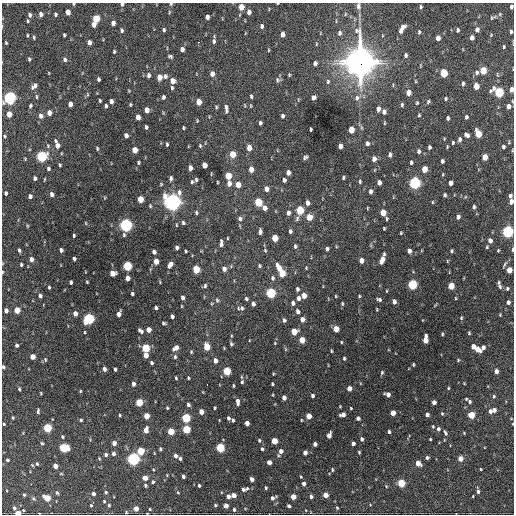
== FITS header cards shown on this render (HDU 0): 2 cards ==
NAXIS1  =                  512 / Axis length
NAXIS2  =                  512 / Axis length

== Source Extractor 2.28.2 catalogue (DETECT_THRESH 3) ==
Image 512 x 512 px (HDU 0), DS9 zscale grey, 1 PNG px = 1 image px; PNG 516 x 516 px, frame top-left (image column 1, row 512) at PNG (2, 3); no overlay
Background 1090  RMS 35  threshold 104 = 3 sigma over >= 5 px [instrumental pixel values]
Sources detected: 454; all 454 listed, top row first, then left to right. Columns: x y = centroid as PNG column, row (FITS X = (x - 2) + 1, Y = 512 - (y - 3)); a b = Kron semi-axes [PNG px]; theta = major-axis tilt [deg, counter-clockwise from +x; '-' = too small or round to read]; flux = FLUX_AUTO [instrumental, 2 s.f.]
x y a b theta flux
73 4 3 3 - 2.6e+03
122 4 3 3 - 4.8e+03
171 4 4 3 - 3.4e+03
358 6 9 5 -83 6.6e+03
511 6 4 3 - 5.6e+03
241 7 5 4 - 3.3e+04
420 7 5 3 - 3.3e+03
68 12 5 4 - 1.7e+04
169 12 5 3 - 2.2e+03
249 12 5 4 - 1.1e+04
41 14 5 4 - 8.6e+03
55 14 4 3 - 3.7e+03
345 14 5 3 - 2.0e+03
500 14 5 5 - 3.0e+03
30 15 5 4 - 6.8e+03
207 17 4 4 - 9.8e+03
491 18 6 5 - 3.0e+03
96 19 5 4 - 6.1e+04
28 21 4 3 - 2.6e+03
113 23 5 4 - 1.1e+04
93 24 5 4 - 1.4e+04
262 26 5 4 - 5.6e+03
402 27 6 5 - 1.3e+04
122 30 5 4 - 4.3e+03
164 30 4 3 - 3.5e+03
458 30 4 3 - 4.4e+03
477 30 5 4 - 1.1e+04
400 31 4 4 - 8.7e+03
419 32 5 4 - 3.1e+03
511 32 4 3 - 3.6e+03
339 33 6 5 - 5.6e+03
282 34 5 4 - 1.4e+04
27 35 4 2 - 2.2e+03
64 35 4 3 - 3.6e+03
491 35 4 3 - 1.8e+03
34 37 4 3 - 2.8e+03
438 38 5 4 - 1.4e+04
472 38 5 4 - 1.1e+04
214 41 6 4 -88 4.8e+03
89 42 5 4 - 1.2e+04
199 42 3 2 - 3.0e+03
6 43 4 3 - 2.5e+03
316 44 5 3 - 1.8e+03
504 47 4 3 - 2.6e+03
182 49 5 4 - 9.3e+03
269 50 4 3 - 1.8e+03
114 52 4 3 - 2.9e+03
406 55 5 4 - 4.3e+03
170 56 4 3 - 3.9e+03
29 59 4 3 - 3.2e+03
65 59 5 4 - 5.3e+03
360 62 13 11 87 3.0e+06
315 63 5 4 - 8.9e+03
483 70 5 4 - 5.0e+04
477 72 6 5 - 6.0e+03
49 73 4 3 - 1.2e+03
444 73 6 4 -88 6.6e+04
212 74 5 4 - 1.3e+04
148 75 6 4 -85 6.7e+03
289 75 3 3 - 2.5e+03
165 76 6 5 - 5.9e+03
159 77 5 4 - 2.2e+04
98 79 4 3 - 4.4e+03
277 80 7 5 -81 5.2e+03
172 81 5 4 - 2.0e+04
328 81 6 5 - 4.2e+03
415 81 5 3 - 1.9e+03
463 84 5 3 - 4.3e+03
34 86 7 5 47 9.2e+03
476 86 5 4 - 2.9e+04
172 88 4 3 - 3.1e+03
511 89 5 3 - 1.2e+04
499 92 6 5 - 1.8e+05
408 93 5 4 - 2.0e+04
87 94 5 3 - 2.1e+03
251 96 4 3 - 3.3e+03
36 97 7 3 -90 3.0e+03
163 97 5 4 - 5.2e+03
314 97 5 4 - 6.9e+03
9 98 6 5 - 5.2e+05
357 98 9 7 57 9.9e+03
445 99 4 4 - 2.7e+03
100 101 3 3 - 2.7e+03
111 101 4 4 - 8.8e+03
199 102 5 4 - 2.4e+04
428 102 4 4 - 3.3e+03
417 103 3 2 - 2.4e+03
70 104 5 4 - 1.3e+04
130 104 4 3 - 2.4e+03
402 105 5 3 - 3.3e+03
30 106 5 4 - 3.2e+03
106 106 4 3 - 4.1e+03
508 106 5 4 - 1.1e+04
216 107 5 4 - 2.9e+03
226 109 10 4 -85 8.0e+03
378 109 5 4 - 9.5e+03
147 110 5 4 - 1.9e+04
384 112 5 4 - 8.7e+03
49 113 5 4 - 1.7e+04
9 114 5 4 - 2.3e+04
419 115 4 3 - 2.5e+03
41 116 6 5 - 1.1e+04
282 116 4 3 - 6.6e+03
138 117 5 4 - 1.8e+04
466 117 4 3 - 4.0e+03
448 118 4 3 - 4.2e+03
197 121 4 3 - 2.1e+03
260 123 4 3 - 4.5e+03
384 123 5 3 - 2.1e+03
146 127 4 3 - 4.2e+03
183 128 4 2 - 2.3e+03
310 129 4 3 - 2.9e+03
351 130 5 4 - 3.3e+04
478 134 6 4 -78 5.7e+04
126 135 5 4 - 1.0e+04
467 135 6 4 -37 6.9e+03
5 136 4 4 - 2.5e+03
460 139 6 5 - 6.0e+03
509 142 5 3 - 2.0e+03
367 143 6 4 -87 6.2e+03
453 143 3 3 - 2.6e+03
167 144 4 3 - 3.2e+03
57 145 10 5 -71 1.7e+04
48 146 5 5 - 2.8e+03
200 146 5 4 - 2.9e+03
340 146 5 4 - 1.4e+04
429 147 4 3 - 4.8e+03
503 147 5 4 - 4.7e+03
97 148 5 3 - 3.1e+03
249 148 5 4 - 2.0e+04
135 150 5 4 - 2.9e+04
512 150 4 3 - 1.7e+03
419 151 5 4 - 6.2e+03
232 154 5 4 - 3.9e+04
390 155 5 4 - 6.1e+03
41 156 5 5 - 2.9e+05
305 157 5 3 - 5.0e+03
485 157 5 4 - 2.7e+04
374 159 5 4 - 1.2e+04
442 161 4 3 - 5.5e+03
411 162 5 3 - 3.7e+03
138 163 4 4 - 3.1e+03
60 165 4 3 - 2.9e+03
204 165 5 4 - 2.1e+04
190 168 5 4 - 1.3e+04
48 169 4 4 - 4.3e+03
251 169 5 4 - 2.0e+04
424 169 5 4 - 3.3e+04
288 172 5 4 - 1.0e+04
443 174 4 3 - 1.8e+03
228 176 5 4 - 4.7e+04
35 178 4 3 - 5.3e+03
171 178 6 4 89 5.1e+03
343 178 4 3 - 3.4e+03
44 179 4 2 - 1.9e+03
196 180 5 4 - 3.6e+03
284 180 4 4 - 6.5e+03
192 182 6 4 -79 3.5e+03
217 182 3 2 - 1.9e+03
360 182 5 3 - 3.1e+03
379 183 5 4 - 1.1e+04
414 183 6 5 - 4.4e+05
450 183 5 4 - 1.1e+04
229 184 6 5 - 1.2e+04
238 185 5 4 - 2.4e+04
266 189 5 4 - 1.3e+04
370 191 5 4 - 6.7e+03
6 193 4 3 - 5.0e+03
52 194 4 4 - 8.5e+03
444 195 4 3 - 3.9e+03
30 196 4 4 - 7.7e+03
510 196 5 4 - 5.8e+03
140 199 5 4 - 3.8e+04
511 201 5 4 - 9.3e+03
172 202 7 7 - 1.2e+06
258 202 5 5 - 8.0e+04
432 202 4 3 - 2.0e+03
308 203 5 4 - 1.1e+04
150 206 5 4 - 2.5e+03
474 207 4 3 - 4.8e+03
265 208 5 4 - 1.3e+04
367 208 3 2 - 1.7e+03
300 210 5 4 - 1.1e+05
383 212 5 4 - 3.4e+04
196 213 5 4 - 3.3e+03
288 213 5 4 - 7.7e+03
309 217 5 5 - 3.5e+04
458 217 5 4 - 7.3e+03
240 219 6 6 - 5.8e+03
297 219 7 5 84 4.7e+03
387 219 4 3 - 2.8e+03
86 223 4 3 - 1.7e+03
183 223 5 4 - 4.0e+03
126 225 5 5 - 5.8e+05
176 225 5 3 - 1.9e+03
27 226 5 3 - 2.0e+03
384 228 3 2 - 2.2e+03
290 231 4 3 - 5.3e+03
508 231 5 5 - 4.0e+05
260 232 6 4 88 7.4e+03
401 233 3 2 - 2.1e+03
74 235 3 2 - 3.0e+03
124 235 5 4 - 3.2e+03
227 238 4 2 - 1.8e+03
275 238 5 4 - 4.2e+04
490 241 5 4 - 9.9e+03
221 243 8 4 89 7.4e+03
295 246 5 4 - 4.3e+03
487 247 4 3 - 2.4e+03
176 248 5 3 - 5.9e+03
327 249 4 4 - 5.5e+03
513 249 6 2 86 3.4e+03
19 250 5 3 - 4.9e+03
61 250 4 4 - 8.0e+03
265 250 5 4 - 3.0e+03
498 250 4 3 - 2.2e+03
186 251 3 3 - 2.7e+03
409 251 5 4 - 1.1e+04
451 251 4 3 - 3.4e+03
154 252 4 4 - 7.8e+03
31 259 5 4 - 1.1e+04
74 259 4 3 - 5.1e+03
361 260 5 4 - 1.4e+04
382 260 8 4 67 1.9e+04
156 261 5 4 - 2.6e+04
447 261 5 3 - 1.6e+03
21 264 4 3 - 3.8e+03
170 264 6 4 62 1.3e+04
504 264 10 3 64 4.1e+03
127 266 5 4 - 1.6e+05
259 266 5 4 - 3.4e+03
279 268 10 5 -66 2.7e+04
306 268 4 3 - 1.9e+03
196 269 5 4 - 7.9e+04
224 269 6 5 - 1.0e+04
509 270 5 4 - 3.2e+04
2 272 4 2 - 2.1e+03
112 273 5 5 - 2.6e+04
282 273 5 4 - 5.0e+04
127 278 5 4 - 1.6e+04
272 278 6 5 - 4.9e+03
71 282 4 3 - 4.9e+03
87 282 3 2 - 2.1e+03
160 282 5 3 - 2.1e+03
499 283 5 4 - 3.5e+03
412 285 5 5 - 2.0e+05
205 286 6 4 86 4.2e+03
451 286 5 4 - 4.9e+04
49 287 3 3 - 3.0e+03
500 287 8 5 -57 4.5e+03
507 288 6 5 - 4.2e+03
297 289 5 4 - 5.5e+03
387 291 4 2 - 1.7e+03
271 293 5 5 - 2.0e+05
132 294 4 3 - 4.2e+03
40 296 5 4 - 6.6e+03
304 296 5 4 - 2.1e+04
336 296 4 3 - 1.9e+03
359 296 4 3 - 2.5e+03
183 297 4 3 - 7.3e+03
298 298 6 5 - 8.0e+03
455 298 4 3 - 1.7e+03
246 299 4 4 - 3.8e+03
379 299 6 4 -20 4.9e+03
217 300 7 5 -88 4.2e+03
394 302 5 4 - 9.1e+03
508 302 5 4 - 7.0e+03
212 303 5 3 - 2.0e+03
293 303 5 4 - 6.5e+03
253 304 4 4 - 6.7e+03
342 304 5 4 - 2.7e+03
156 308 4 3 - 5.3e+03
242 308 7 6 - 6.5e+03
377 309 3 2 - 2.0e+03
6 310 4 4 - 9.3e+03
17 310 5 4 - 3.5e+04
298 311 6 5 - 7.1e+03
75 314 4 4 - 1.3e+04
119 314 5 4 - 1.2e+04
500 315 4 3 - 2.1e+03
172 316 4 3 - 6.0e+03
461 318 4 4 - 2.5e+03
89 319 5 5 - 3.0e+05
302 319 5 4 - 1.3e+04
284 320 5 4 - 4.9e+03
164 323 4 3 - 3.7e+03
336 329 5 4 - 3.4e+04
149 330 4 4 - 2.0e+04
140 331 6 4 -40 6.6e+03
294 331 5 5 - 3.9e+04
85 332 3 2 - 1.8e+03
469 333 3 3 - 2.6e+03
442 334 4 3 - 2.5e+03
425 339 8 4 87 2.7e+04
302 340 5 4 - 3.6e+04
341 342 3 3 - 2.0e+03
275 343 4 4 - 2.1e+03
231 344 4 3 - 3.7e+03
17 345 4 3 - 5.3e+03
473 346 4 4 - 1.5e+04
207 347 5 4 - 5.4e+04
483 347 7 4 55 8.3e+03
146 348 5 4 - 1.1e+05
176 348 6 5 - 1.5e+04
285 349 6 4 -72 2.7e+03
477 349 6 4 -47 2.1e+04
331 351 4 3 - 2.3e+03
191 352 5 4 - 2.5e+03
146 355 5 4 - 1.8e+04
33 357 4 4 - 2.0e+04
175 357 6 4 -77 4.2e+03
344 358 3 3 - 3.2e+03
45 360 6 4 -72 2.8e+03
458 360 4 3 - 2.1e+03
215 361 4 4 - 1.5e+04
151 363 4 3 - 4.8e+03
413 365 3 2 - 2.6e+03
3 367 4 3 - 4.5e+03
104 369 4 3 - 7.7e+03
115 369 4 3 - 4.3e+03
227 371 5 4 - 8.9e+04
496 371 4 4 - 9.6e+03
382 372 5 4 - 3.0e+03
273 374 5 3 - 2.0e+03
176 378 4 3 - 2.8e+03
188 378 3 2 - 2.4e+03
242 382 6 4 73 4.1e+03
464 383 4 2 - 1.6e+03
133 384 5 4 - 8.0e+03
207 384 2 2 - 1.6e+03
272 384 3 3 - 2.9e+03
233 386 3 2 - 2.3e+03
349 388 4 4 - 1.6e+04
448 388 4 3 - 2.2e+03
19 389 4 3 - 3.0e+03
80 391 4 3 - 2.1e+03
41 393 3 2 - 1.9e+03
388 394 5 4 - 1.2e+04
273 395 4 3 - 1.7e+03
312 396 4 3 - 5.1e+03
494 396 6 4 89 3.3e+03
284 398 4 4 - 1.1e+04
466 399 3 3 - 2.1e+03
139 402 5 4 - 7.5e+04
237 402 7 4 -85 9.8e+03
434 402 4 4 - 1.1e+04
469 402 5 4 - 4.0e+03
188 405 4 4 - 5.7e+03
340 406 3 2 - 1.8e+03
167 408 4 3 - 2.5e+03
214 408 3 2 - 2.4e+03
351 408 3 2 - 1.9e+03
494 410 4 4 - 1.0e+04
38 411 5 3 - 4.2e+03
490 411 5 4 - 6.9e+03
201 412 4 4 - 2.0e+04
393 413 4 4 - 1.9e+04
427 414 4 4 - 7.9e+03
442 414 5 4 - 2.8e+03
120 415 4 3 - 2.4e+03
343 415 5 4 - 1.2e+04
471 415 5 4 - 5.5e+04
146 416 4 4 - 3.2e+04
309 416 5 4 - 2.6e+04
13 418 3 3 - 2.4e+03
186 418 5 4 - 1.4e+05
228 418 4 3 - 4.9e+03
358 418 4 3 - 6.5e+03
81 420 4 3 - 3.4e+03
233 420 4 3 - 3.8e+03
301 420 4 2 - 1.6e+03
247 423 4 4 - 1.4e+04
4 424 3 3 - 2.4e+03
433 426 4 3 - 2.4e+03
47 428 5 4 - 1.2e+05
186 429 5 4 - 8.8e+04
438 429 5 4 - 5.9e+03
146 430 5 4 - 1.8e+04
171 431 5 4 - 5.4e+04
389 432 3 3 - 4.1e+03
445 433 7 4 -66 4.5e+03
329 435 5 4 - 1.4e+04
62 437 4 3 - 3.1e+03
362 439 4 3 - 5.6e+03
430 439 3 2 - 2.3e+03
259 440 5 3 - 3.1e+03
274 441 5 4 - 4.0e+04
42 443 5 4 - 2.9e+03
114 443 4 4 - 1.4e+04
353 443 4 4 - 8.1e+03
315 444 4 4 - 8.2e+03
64 448 5 5 - 1.5e+05
220 448 5 4 - 1.5e+05
160 449 4 4 - 3.3e+03
262 449 4 3 - 3.8e+03
141 451 5 4 - 8.2e+04
281 451 5 4 - 1.0e+04
359 452 3 3 - 2.3e+03
305 453 4 4 - 1.1e+04
106 454 5 5 - 5.4e+03
113 454 5 4 - 7.6e+03
175 456 4 4 - 7.8e+03
278 456 5 3 - 1.9e+03
180 458 4 3 - 4.5e+03
427 458 3 3 - 4.3e+03
133 459 5 5 - 5.4e+05
460 459 4 4 - 2.4e+04
7 460 3 3 - 4.4e+03
269 462 4 4 - 1.2e+04
418 463 5 4 - 1.9e+04
37 464 4 3 - 3.1e+03
32 465 4 3 - 2.1e+03
55 466 4 4 - 1.7e+04
480 469 3 2 - 2.0e+03
332 470 5 3 - 2.7e+03
183 476 4 3 - 5.3e+03
301 477 3 3 - 2.1e+03
145 478 4 4 - 2.1e+04
252 479 4 4 - 1.0e+04
153 482 4 4 - 3.7e+03
401 483 5 4 - 7.7e+04
304 484 4 4 - 8.6e+03
145 485 3 3 - 3.6e+03
199 485 3 3 - 3.1e+03
266 488 4 3 - 2.8e+03
243 489 5 5 - 4.6e+03
247 489 5 4 - 3.2e+03
478 491 5 4 - 5.1e+03
106 492 4 4 - 3.9e+03
57 493 5 4 - 3.2e+03
178 493 4 3 - 1.7e+03
93 494 4 3 - 8.0e+03
24 495 3 3 - 2.5e+03
233 495 4 4 - 1.6e+04
325 495 4 4 - 2.1e+04
228 496 4 4 - 1.1e+04
473 496 4 2 - 1.7e+03
293 497 4 4 - 2.5e+04
311 497 4 4 - 5.9e+03
47 498 5 4 - 4.6e+04
273 498 7 4 32 7.0e+03
104 501 4 3 - 2.7e+03
91 505 5 4 - 2.5e+03
109 505 5 3 - 3.1e+03
215 505 3 3 - 3.3e+03
226 506 4 4 - 1.2e+04
289 506 4 3 - 4.5e+03
14 508 4 3 - 4.4e+03
337 508 4 3 - 2.5e+03
136 509 4 4 - 1.8e+04
150 509 4 4 - 1.7e+03
234 510 5 4 - 4.8e+03
126 512 4 3 - 2.3e+03
18 513 4 3 - 3.4e+04
At the frame edge (FLAGS 8, measured only in part): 15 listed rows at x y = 73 4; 122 4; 171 4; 358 6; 511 6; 511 89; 9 98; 508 106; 512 150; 511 201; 508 231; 513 249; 2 272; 3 367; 18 513